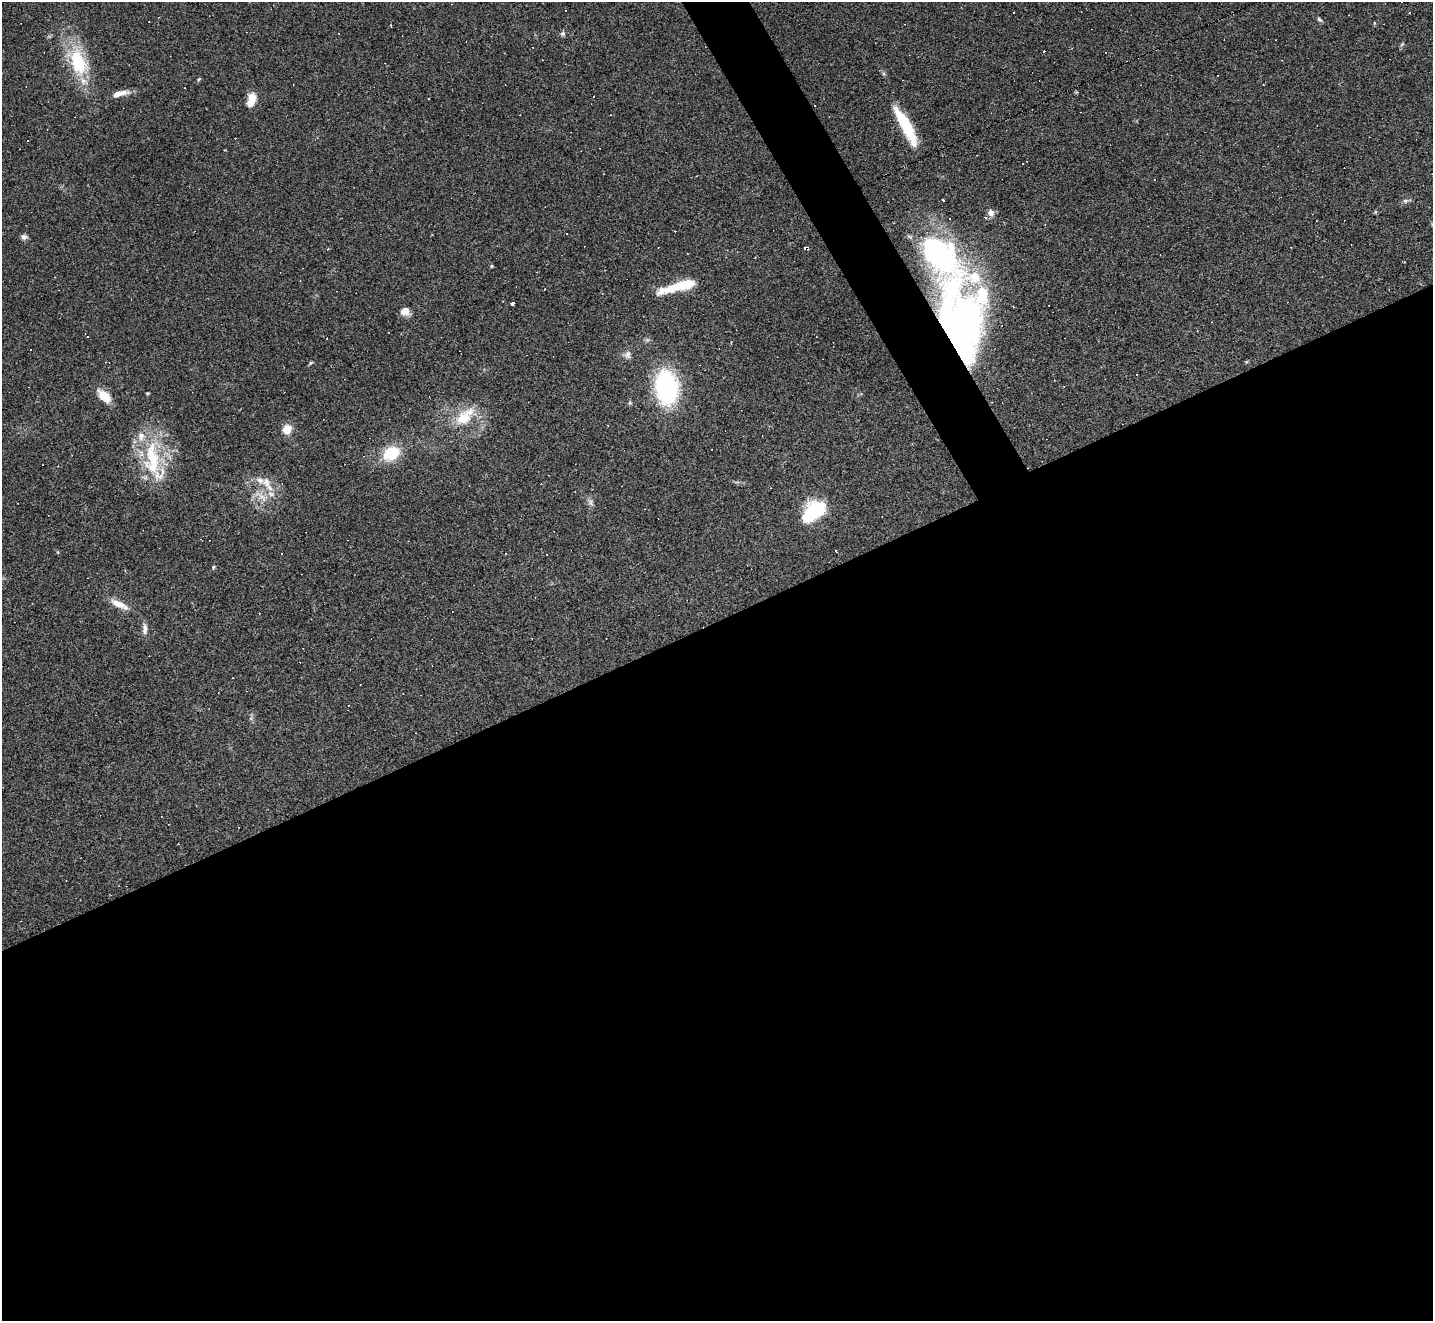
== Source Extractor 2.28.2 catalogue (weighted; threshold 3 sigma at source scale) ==
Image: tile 15 of 4 x 4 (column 3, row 4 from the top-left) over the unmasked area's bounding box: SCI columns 2862-4292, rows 286-1604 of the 5722 x 5712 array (HDU 1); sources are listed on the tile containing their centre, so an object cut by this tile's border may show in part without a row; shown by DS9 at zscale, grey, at full resolution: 1 PNG px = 1 image px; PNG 1435 x 1323 px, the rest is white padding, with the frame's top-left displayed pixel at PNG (2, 2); no overlay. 55% of this frame is shown black and not used: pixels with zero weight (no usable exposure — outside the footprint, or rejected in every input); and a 3 px margin inside the footprint's outer edge (the drizzle kernel's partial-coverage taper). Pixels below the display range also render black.
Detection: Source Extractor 2.28.2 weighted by HDU 2 'WHT'; one run over the whole footprint, this tile lists its part. Background 0.0823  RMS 0.0065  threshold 0.0293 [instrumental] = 3 sigma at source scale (4.5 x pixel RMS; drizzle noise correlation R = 1.50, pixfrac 1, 0.05/0.05 arcsec/px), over >= 5 px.
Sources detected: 95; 2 inside a brighter object's white glare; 40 cosmic-ray / hot-pixel residue — not listed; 6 inside a brighter listed object's ellipse — not listed separately; the other 47 listed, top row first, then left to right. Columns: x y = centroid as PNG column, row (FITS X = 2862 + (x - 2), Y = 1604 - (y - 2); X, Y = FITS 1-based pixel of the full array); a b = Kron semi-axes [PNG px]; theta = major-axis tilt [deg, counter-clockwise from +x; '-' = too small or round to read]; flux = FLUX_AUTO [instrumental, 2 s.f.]
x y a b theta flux
565 11 3 2 - 0.74
1319 20 8 4 -40 1.2
563 33 7 5 14 1.3
78 62 40 18 -83 34
199 79 5 4 - 0.72
1263 84 3 2 - 0.47
120 94 20 6 15 5.8
251 100 15 8 69 8.5
814 105 2 2 - 0.52
906 126 43 10 -61 30
943 200 3 3 - 4.2
1405 201 8 6 -2 1.7
1375 212 5 3 - 0.62
991 213 9 8 - 3
949 218 3 3 - 7
985 218 3 3 - 4.3
567 233 3 3 - 0.89
24 237 7 6 - 2.2
806 248 7 2 -24 1.9
327 249 3 3 - 0.61
491 266 4 3 - 0.89
685 285 24 10 8 16
661 291 14 10 35 5.2
511 303 3 3 - 62
405 311 8 7 - 6.2
960 323 97 43 -81 280
628 354 10 8 84 2.8
311 363 6 4 45 0.77
666 387 29 19 -83 88
147 393 3 2 - 0.64
104 396 14 8 -45 12
630 403 6 4 -18 0.81
465 417 32 16 44 19
608 425 3 2 - 0.53
287 429 10 9 - 7.9
391 453 15 11 28 26
152 456 67 22 -72 43
266 482 15 10 -76 6.7
262 497 17 6 -45 4.9
591 502 9 4 -82 1.9
815 511 16 13 32 48
57 552 5 3 - 0.6
505 554 3 3 - 0.89
213 567 5 4 - 0.75
118 604 23 8 -26 7.2
145 629 15 6 -89 3
233 678 2 2 - 0.33
Overlapping masked pixels (flux is a lower limit): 3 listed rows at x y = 814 105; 806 248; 960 323